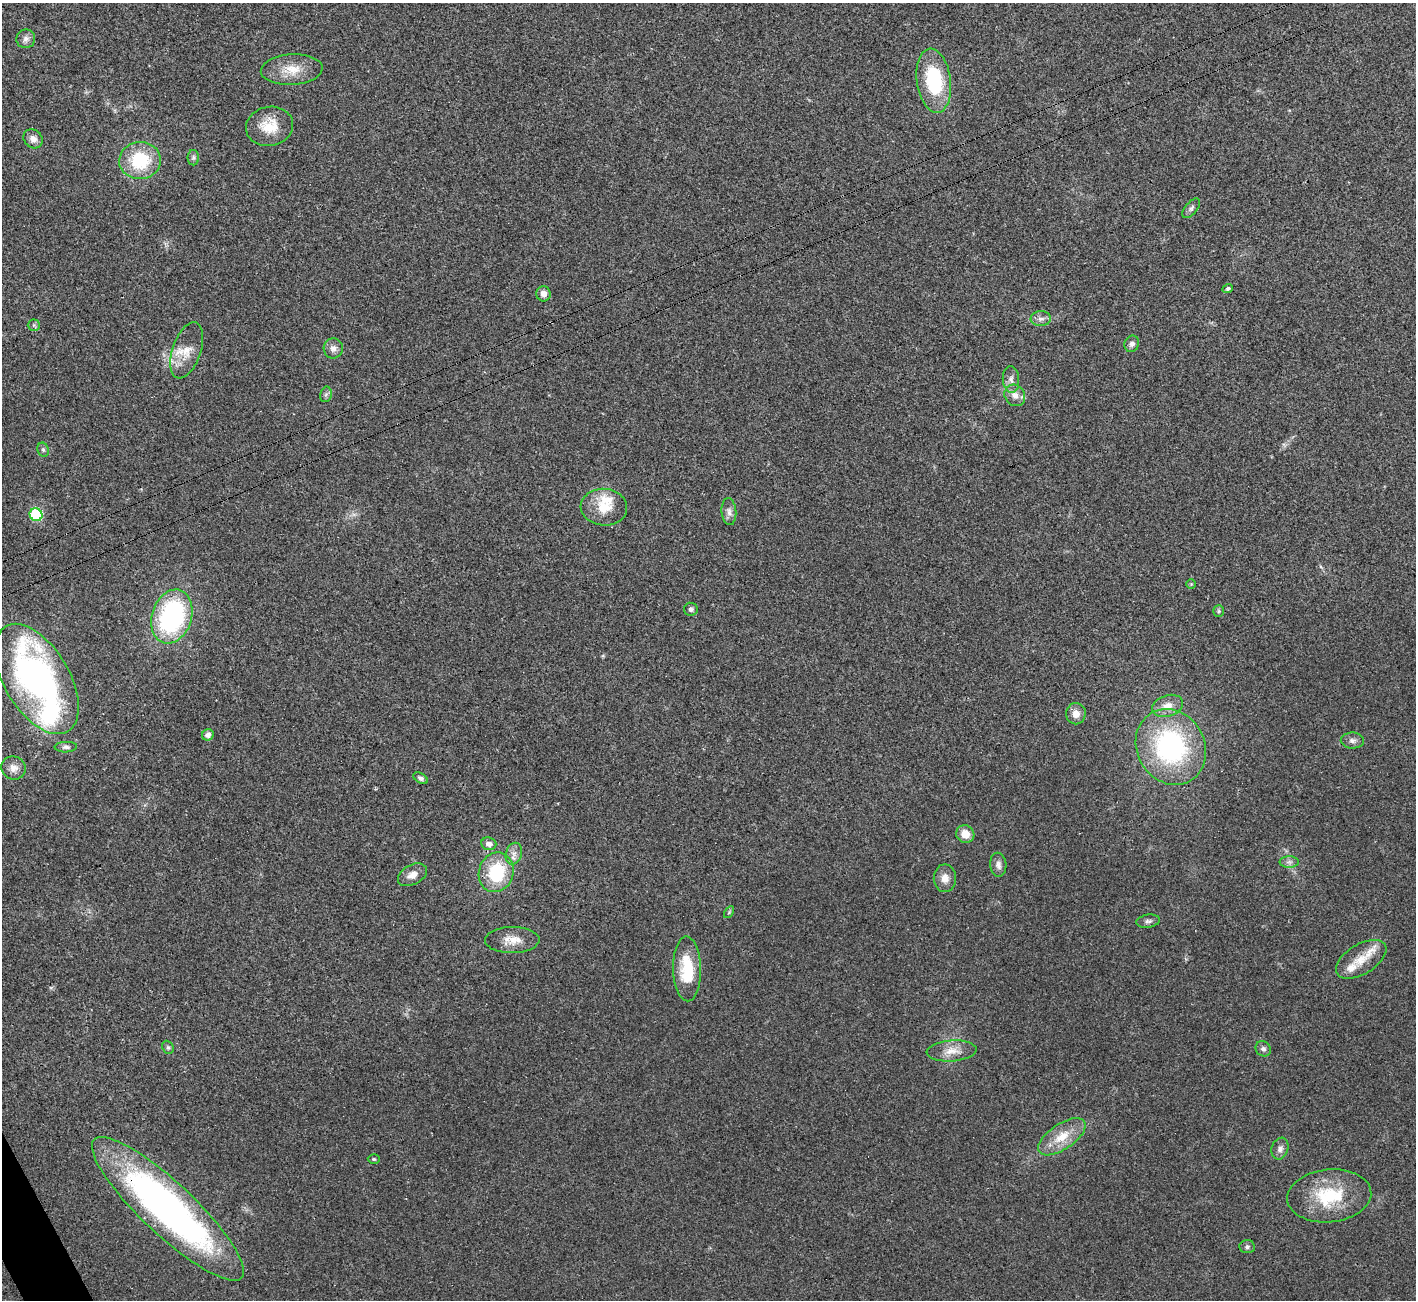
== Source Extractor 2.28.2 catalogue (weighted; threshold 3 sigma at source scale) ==
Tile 7 of 4 x 4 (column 3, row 2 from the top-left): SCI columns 2869-4282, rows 2792-4089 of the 5742 x 5715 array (HDU 1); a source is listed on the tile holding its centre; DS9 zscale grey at full resolution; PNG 1418 x 1302 px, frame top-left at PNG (2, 3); each listed source drawn as its Kron ellipse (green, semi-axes under 4 px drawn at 4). Shown black and unused: <1% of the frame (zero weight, under 3 of 4 exposures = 2% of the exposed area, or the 3 px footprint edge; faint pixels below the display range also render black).
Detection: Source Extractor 2.28.2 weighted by HDU 2 'WHT'; one run over the whole footprint, this tile lists its part. Background 0.0213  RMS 0.0044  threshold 0.0197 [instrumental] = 3 sigma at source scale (4.5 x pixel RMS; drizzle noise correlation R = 1.50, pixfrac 1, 0.05/0.05 arcsec/px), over >= 5 px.
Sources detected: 60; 3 inside a brighter listed object's ellipse — not listed separately; the other 57 listed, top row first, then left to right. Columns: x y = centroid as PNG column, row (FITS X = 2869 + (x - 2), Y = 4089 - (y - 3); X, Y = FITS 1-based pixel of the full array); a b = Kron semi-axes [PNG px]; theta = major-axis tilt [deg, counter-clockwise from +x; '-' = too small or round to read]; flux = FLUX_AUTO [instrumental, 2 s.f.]
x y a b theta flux
26 39 9 9 - 2.2
292 70 31 15 4 9.4
934 81 32 17 -82 32
270 126 24 19 12 11
33 139 10 9 - 2.8
193 158 8 5 90 1
140 160 21 18 3 23
1191 208 12 6 50 1.3
1228 289 5 4 - 1.1
543 294 7 7 - 2.6
1041 319 10 7 4 2.2
34 325 6 6 - 0.79
1132 344 8 7 - 1.8
333 348 10 9 - 2.5
187 350 29 14 71 8.6
1011 379 13 8 -84 2.4
326 394 8 5 77 1.1
1015 395 11 10 - 3.4
43 450 7 5 -69 0.92
604 507 23 18 -4 11
729 512 13 7 -85 2.4
36 515 6 6 - 27
1191 584 5 4 - 0.48
691 609 7 6 - 1.3
1219 611 6 5 - 0.71
172 617 27 20 72 69
37 679 61 32 -59 150
1167 706 16 10 19 5
1076 714 10 10 - 3.8
208 735 6 5 - 2.3
1352 741 11 8 -1 1.9
66 747 11 5 3 1.3
1171 747 39 34 -60 69
13 768 12 11 - 3.3
420 778 8 5 -31 1.4
965 834 9 8 - 5.3
489 844 8 6 -8 2.4
514 854 11 8 73 2.7
1289 862 9 6 0 1.6
998 865 12 8 -84 2.2
496 872 20 17 71 24
412 875 15 9 28 3.9
945 878 14 11 90 4
729 912 6 4 57 0.66
1148 921 12 6 9 1.5
512 940 27 13 1 6.6
1361 959 28 15 31 10
687 969 32 14 -88 19
168 1047 7 5 -67 0.96
1263 1049 8 7 - 1.5
952 1051 25 10 4 6.1
1062 1137 27 12 34 10
1280 1149 11 8 71 2.2
374 1159 6 5 - 0.67
1329 1196 42 26 5 25
168 1209 101 26 -43 190
1247 1247 7 6 - 1.2
Overlapping masked pixels (flux is a lower limit): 1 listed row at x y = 168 1209
Isophote crosses this tile's border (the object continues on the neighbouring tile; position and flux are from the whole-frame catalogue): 1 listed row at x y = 37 679